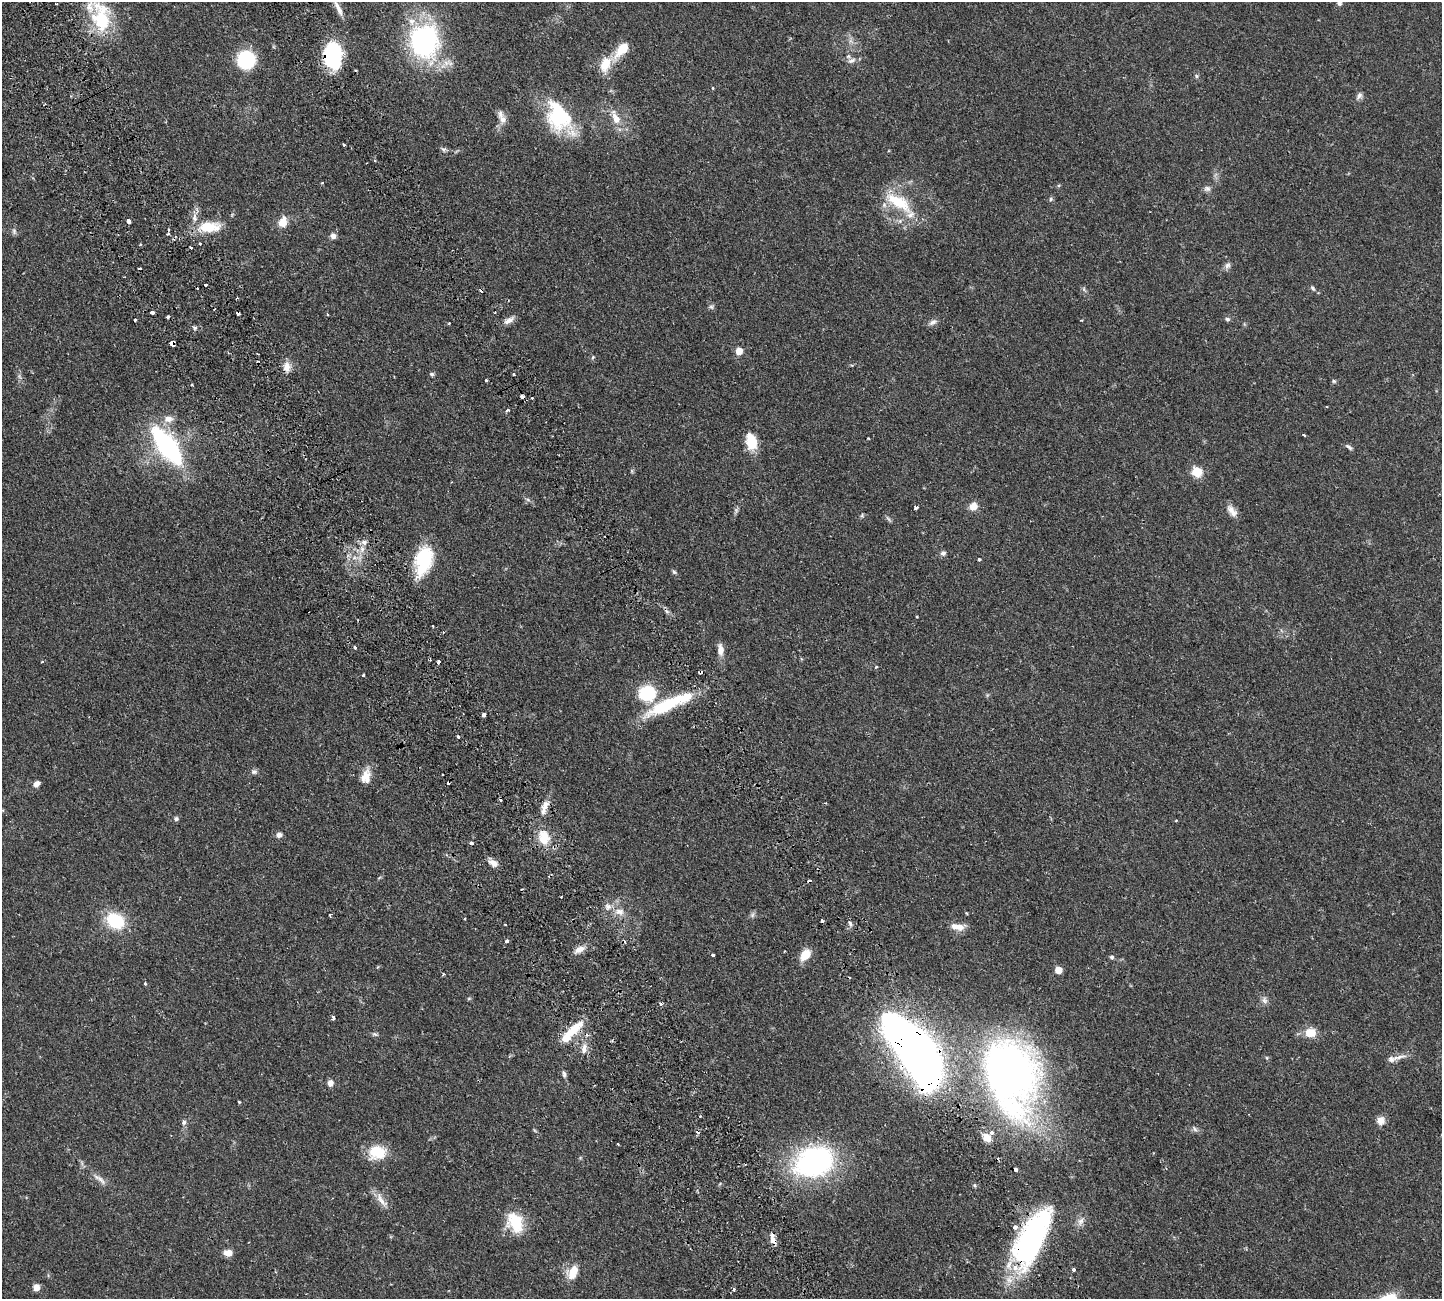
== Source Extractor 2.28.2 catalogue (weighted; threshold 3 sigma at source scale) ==
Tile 11 of 4 x 4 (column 3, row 3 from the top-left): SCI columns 3109-4548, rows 1640-2936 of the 6326 x 6317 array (HDU 1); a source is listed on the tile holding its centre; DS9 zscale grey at full resolution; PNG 1444 x 1301 px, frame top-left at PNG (2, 2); no overlay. Shown black and unused: <1% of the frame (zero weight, under 2 of 3 exposures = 12% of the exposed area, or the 3 px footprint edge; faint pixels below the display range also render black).
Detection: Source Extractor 2.28.2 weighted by HDU 2 'WHT'; one run over the whole footprint, this tile lists its part. Background 0.0536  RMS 0.0052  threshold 0.0233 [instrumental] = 3 sigma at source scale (4.5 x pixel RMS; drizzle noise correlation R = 1.50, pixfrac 1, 0.05/0.05 arcsec/px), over >= 5 px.
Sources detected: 173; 1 inside a brighter object's white glare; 16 cosmic-ray / hot-pixel residue — not listed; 9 inside a brighter listed object's ellipse — not listed separately; the other 147 listed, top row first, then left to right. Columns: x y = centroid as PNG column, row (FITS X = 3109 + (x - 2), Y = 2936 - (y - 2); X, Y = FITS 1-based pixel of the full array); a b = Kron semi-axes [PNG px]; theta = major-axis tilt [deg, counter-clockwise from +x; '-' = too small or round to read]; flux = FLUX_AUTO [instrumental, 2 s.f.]
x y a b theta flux
1339 2 8 6 78 1.6
56 4 3 2 - 0.56
338 8 22 6 -65 3.3
101 18 40 23 -81 27
424 41 38 33 87 79
622 49 27 11 50 9.5
333 55 25 17 -86 41
246 60 13 13 - 36
852 60 11 6 26 1.9
605 64 19 12 63 9.5
1196 76 6 5 - 0.78
713 88 3 3 - 0.57
1359 95 10 6 58 1.7
559 117 39 24 -59 36
616 118 20 9 -67 6.6
503 120 11 8 86 3.2
443 149 8 6 -1 1.1
1207 189 9 7 -3 1.7
1051 199 6 5 - 0.78
898 202 44 16 -32 19
128 221 4 3 - 4.7
283 222 14 10 70 5.2
210 227 29 13 2 13
14 231 9 6 -80 1.3
168 234 4 3 - 0.87
333 236 7 6 - 2
199 243 3 3 - 1.5
191 248 3 3 - 1.1
1227 265 9 7 59 1.7
205 285 3 3 - 2.2
1313 288 8 5 -53 0.97
1084 289 7 4 -89 0.85
711 307 7 5 -30 0.99
152 312 4 3 - 3.7
327 314 4 2 - 0.38
168 317 4 3 - 1.2
1227 319 6 5 - 0.95
135 320 3 3 - 1.6
509 320 15 7 24 2.8
1081 320 4 2 - 0.39
933 322 12 6 35 1.9
449 324 3 3 - 0.53
194 328 7 5 -3 0.98
172 343 4 4 - 5.8
739 351 5 5 - 7.7
593 357 5 5 - 0.67
287 367 12 9 -90 3.9
432 374 6 5 - 0.89
514 374 3 2 - 0.78
486 380 3 3 - 0.94
1334 381 6 4 -46 0.71
522 396 4 3 - 3.9
507 410 3 3 - 1.2
169 419 14 9 6 3.9
1304 435 4 3 - 0.54
868 438 3 2 - 0.45
751 442 19 11 -76 11
167 447 28 11 -53 120
1349 447 11 4 -34 1.2
632 471 6 4 -72 0.6
1196 472 6 5 - 30
528 500 6 4 -19 0.84
973 506 10 8 54 4.3
916 507 4 3 - 7.1
1232 511 17 9 -51 3.7
862 515 6 4 72 0.63
888 519 10 3 -50 0.86
364 542 8 7 - 2
943 553 7 6 - 1.4
424 560 27 15 75 34
979 560 3 3 - 1.8
674 572 5 5 - 0.81
917 616 3 2 - 0.58
433 626 3 2 - 0.64
355 647 4 4 - 1.1
720 650 17 8 -86 3.5
429 659 4 3 - 0.42
42 662 3 2 - 0.75
439 662 3 3 - 3.5
876 667 3 3 - 0.65
700 672 4 3 - 1.3
363 675 3 3 - 0.68
647 693 16 14 0 25
668 704 61 12 24 30
484 715 4 3 - 7.4
458 737 3 3 - 1.5
254 772 8 6 9 1.3
366 776 19 12 75 6
36 784 8 6 48 2.2
544 807 22 7 69 4.7
176 819 7 6 - 1.1
279 835 7 7 - 1.8
544 837 19 13 -85 9.4
471 843 3 3 - 2.4
493 863 13 7 -29 3.1
608 906 8 7 - 2.1
620 912 13 9 -14 4.1
967 913 4 3 - 0.51
329 915 4 3 - 0.57
752 915 6 6 - 1.1
465 918 3 2 - 0.49
115 921 20 16 -32 21
850 924 7 4 -63 1.2
505 925 3 2 - 0.44
957 927 19 8 -7 5.1
507 941 4 3 - 3.3
579 949 15 8 28 3.6
805 954 11 7 49 9.9
713 955 3 3 - 1.4
1112 957 6 5 - 0.84
1058 970 5 5 - 8.6
443 974 4 3 - 0.63
145 984 5 3 - 0.47
469 998 6 4 19 0.55
1264 1000 10 7 -79 1.9
660 1004 4 3 - 1.7
333 1018 3 3 - 2.9
573 1030 31 11 41 11
1310 1032 14 11 10 6.6
375 1034 8 5 -26 0.97
584 1049 14 6 84 2.7
920 1053 66 31 -55 350
1400 1057 19 5 13 3.1
1267 1058 6 3 -71 0.55
1008 1072 53 35 -73 370
564 1074 11 5 -76 1.3
330 1083 7 6 - 2.7
239 1102 3 3 - 0.47
1381 1121 10 10 - 3.6
184 1122 6 5 - 1.3
1195 1129 7 5 -46 1.2
987 1138 9 8 - 4.7
618 1144 2 2 - 0.41
377 1152 20 16 5 14
814 1162 46 32 23 88
1016 1170 4 3 - 2.2
101 1179 20 6 -45 3
381 1201 23 7 -51 4.4
1081 1221 14 8 59 2.8
515 1222 24 16 -60 17
1032 1238 64 24 63 110
773 1239 14 6 -76 3.3
228 1253 9 6 -6 4.6
1074 1270 3 3 - 1.7
573 1272 20 12 62 7.2
36 1287 7 7 - 2.9
734 1289 3 3 - 1.7
Overlapping masked pixels (flux is a lower limit): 11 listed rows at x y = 333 55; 172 343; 522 396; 429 659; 439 662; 700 672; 573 1030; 920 1053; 1008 1072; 1032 1238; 773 1239
Isophote crosses this tile's border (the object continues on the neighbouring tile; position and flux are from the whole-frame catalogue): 1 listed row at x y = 1339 2